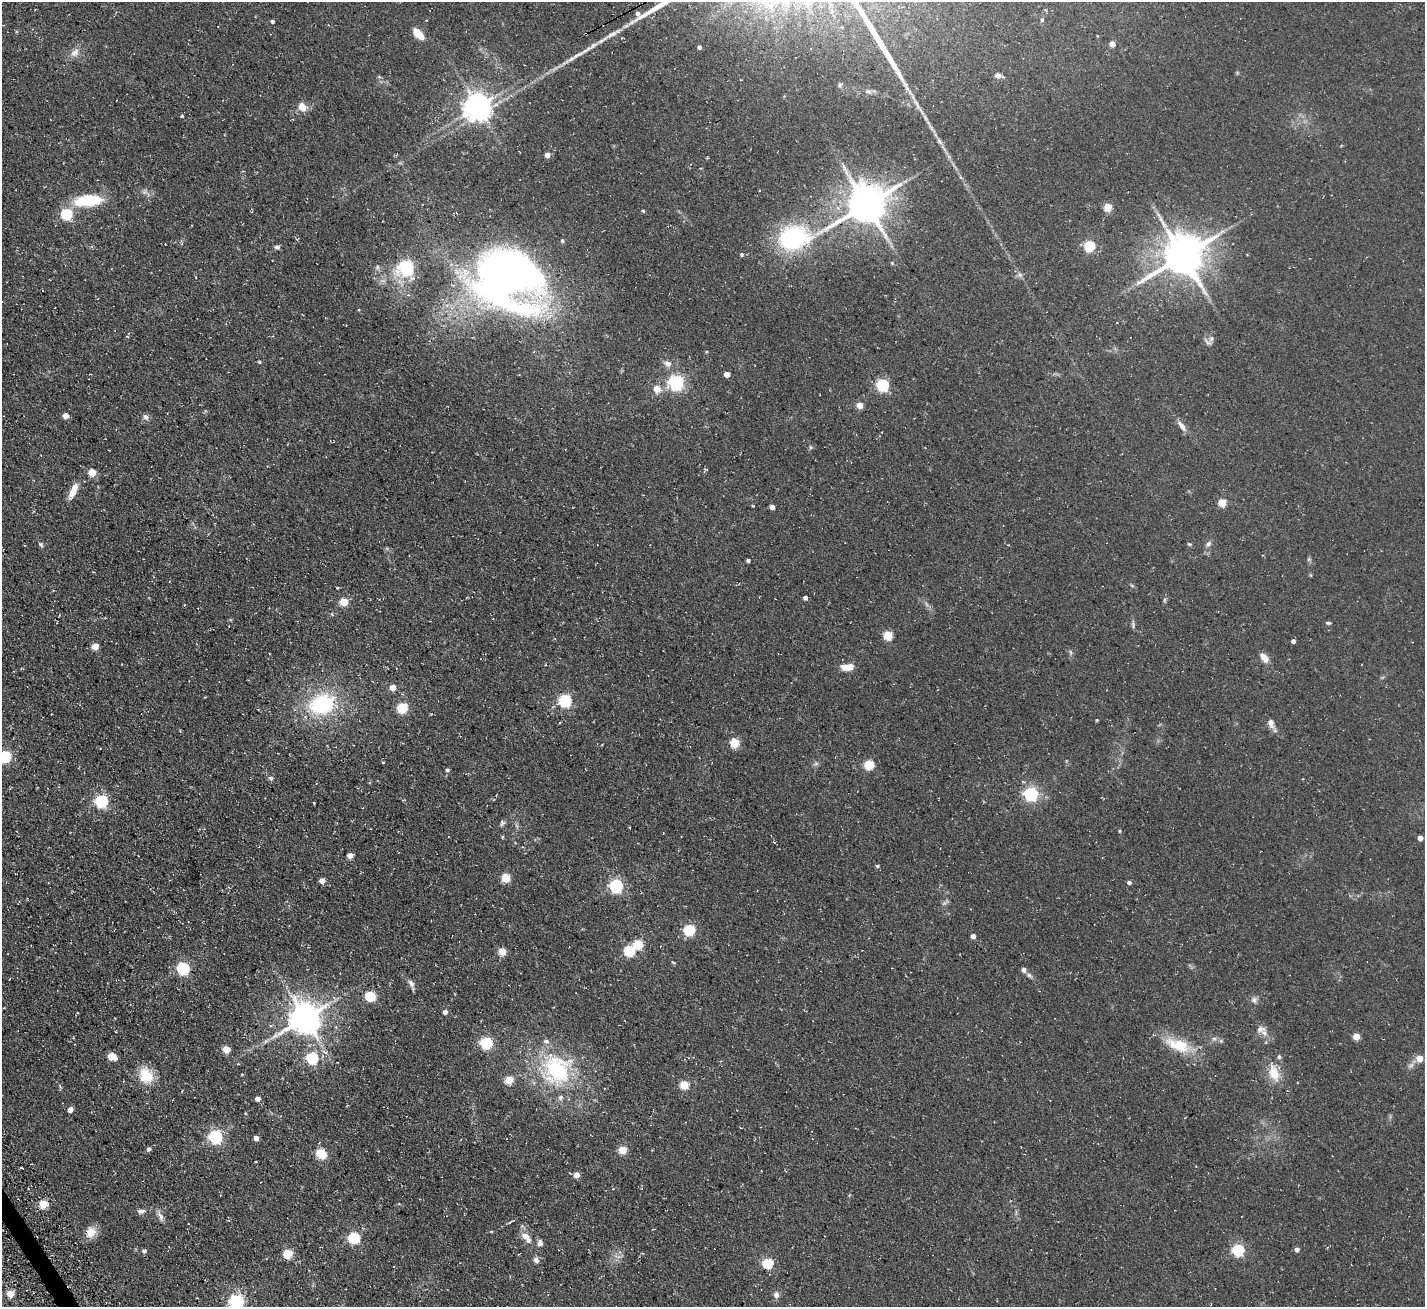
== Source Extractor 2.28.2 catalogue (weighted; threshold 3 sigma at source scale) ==
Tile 7 of 4 x 4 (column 3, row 2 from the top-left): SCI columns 3016-4438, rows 2943-4247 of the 6030 x 6023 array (HDU 1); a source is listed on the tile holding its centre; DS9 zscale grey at full resolution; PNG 1427 x 1309 px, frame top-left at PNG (2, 2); no overlay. Shown black and unused: <1% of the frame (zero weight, under 3 of 4 exposures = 11% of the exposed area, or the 3 px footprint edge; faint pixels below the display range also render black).
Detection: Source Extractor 2.28.2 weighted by HDU 2 'WHT'; one run over the whole footprint, this tile lists its part. Background 0.0594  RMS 0.009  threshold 0.0403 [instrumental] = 3 sigma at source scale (4.5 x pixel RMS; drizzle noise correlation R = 1.50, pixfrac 1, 0.05/0.05 arcsec/px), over >= 5 px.
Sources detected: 165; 1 too faint to see at this stretch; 1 inside a brighter object's white glare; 2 cosmic-ray / hot-pixel residue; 1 long thin detection or spike segment (spike, bleed or trail) — not listed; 6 inside a brighter listed object's ellipse — not listed separately; the other 154 listed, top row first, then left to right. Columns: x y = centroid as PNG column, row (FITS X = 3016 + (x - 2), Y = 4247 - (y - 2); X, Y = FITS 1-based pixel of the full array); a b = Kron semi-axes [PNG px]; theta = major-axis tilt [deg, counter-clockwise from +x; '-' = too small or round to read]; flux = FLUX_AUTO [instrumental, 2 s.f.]
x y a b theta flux
1042 20 6 4 -90 1.1
272 21 4 4 - 2
418 34 13 6 -44 15
612 34 21 7 27 6.6
1112 44 5 5 - 7
699 47 4 4 - 2.6
75 53 14 11 40 6.7
998 75 8 5 -16 5
840 85 6 5 - 1.7
868 91 10 6 -27 3
916 103 17 4 -56 5
302 107 13 10 -54 8
477 107 8 8 - 1100
182 116 4 3 - 1.5
931 128 13 4 -56 3.4
547 155 4 4 - 7.4
760 190 3 3 - 1.8
88 200 31 12 5 40
866 204 13 11 34 2600
1108 207 5 5 - 29
643 211 5 4 - 1.1
67 214 6 6 - 68
794 238 38 28 13 95
1089 246 5 5 - 65
277 247 7 5 13 2.3
742 254 5 4 - 1.7
1183 256 14 12 38 2600
892 263 5 5 - 1.1
377 267 6 4 89 1.5
406 267 7 7 - 220
1020 275 8 6 -54 2.5
516 278 65 53 42 510
1211 339 9 8 - 3.7
259 362 5 4 - 0.89
667 363 10 8 -36 4.7
90 374 3 2 - 0.6
727 374 5 4 - 7.5
676 382 6 6 - 240
883 385 6 5 - 120
657 389 5 5 - 14
860 405 5 4 - 15
65 416 5 4 - 8.9
146 417 8 7 - 3.2
1182 426 18 6 -54 5.7
810 447 6 3 -71 1.1
92 472 5 5 - 21
73 491 19 8 63 11
1222 503 5 5 - 27
752 506 4 3 - 0.82
772 507 4 4 - 5.5
41 544 7 5 -62 1.7
1189 544 5 3 - 0.95
1208 544 8 6 45 2.5
1309 559 6 5 - 1.4
748 560 4 3 - 1.8
1132 585 6 4 -3 1.1
805 598 4 4 - 3.2
1164 600 6 4 89 1.4
344 602 5 5 - 26
926 604 7 4 -70 1.7
1328 623 7 4 -6 1.3
1133 625 10 5 -77 2.1
888 635 5 5 - 36
1293 641 4 4 - 3
95 646 5 5 - 14
1070 652 9 4 -89 1.7
1264 658 12 7 -49 7.4
845 667 11 8 -10 7.8
22 669 5 3 - 0.67
392 687 5 4 - 12
565 700 6 6 - 130
322 704 24 18 19 83
402 707 5 5 - 64
1097 720 4 3 - 0.82
1271 723 12 8 -77 5.5
734 742 5 5 - 44
5 756 6 5 - 100
383 762 3 3 - 0.81
869 765 5 5 - 49
447 770 5 4 - 1.6
271 778 7 5 -16 2
1031 794 6 6 - 190
101 801 6 6 - 130
314 803 3 2 - 0.61
502 823 8 7 - 2.1
1420 838 4 4 - 5.6
350 855 5 4 - 6.6
877 866 5 4 - 1.3
506 878 5 5 - 35
322 881 5 5 - 5.7
1129 882 5 4 - 2.4
616 886 6 6 - 130
689 930 5 5 - 89
973 936 4 4 - 4.9
638 944 5 5 - 38
629 950 6 5 - 73
502 951 5 5 - 23
673 962 6 3 -20 0.82
183 968 6 6 - 130
1024 970 7 6 - 2.7
1029 975 10 5 -35 2.6
411 983 12 7 -61 3.8
370 996 5 5 - 63
1254 1000 9 8 - 3.5
445 1012 5 4 - 4.3
78 1013 3 2 - 0.63
305 1018 10 9 - 1700
1264 1033 10 8 -58 5
1356 1036 4 4 - 16
1214 1039 6 6 - 2.2
266 1041 6 4 70 1.4
486 1043 6 5 - 120
1178 1045 38 16 -20 29
226 1049 5 5 - 20
325 1052 8 3 -33 2.3
112 1056 6 5 - 25
1279 1057 6 5 - 2.1
312 1058 6 5 - 100
1419 1058 5 5 - 14
557 1070 43 38 -89 97
1274 1073 24 12 -71 17
242 1074 4 2 - 0.68
146 1075 19 15 -58 22
509 1080 5 5 - 27
684 1085 5 5 - 33
60 1086 7 4 -55 1.2
182 1091 4 2 - 0.61
258 1099 4 4 - 5.6
70 1109 5 4 - 6
215 1137 6 6 - 170
256 1138 4 4 - 5.9
149 1149 5 4 - 2.3
622 1150 5 5 - 25
321 1154 12 10 -42 15
21 1168 4 2 - 0.9
576 1175 4 4 - 11
43 1204 5 5 - 33
141 1211 10 6 4 3.6
160 1216 16 6 -64 4.4
491 1231 5 3 - 0.78
91 1232 14 12 76 11
525 1236 10 8 -54 7.4
354 1237 6 5 - 84
540 1243 9 7 85 3.5
1297 1249 4 4 - 4.3
1238 1250 5 5 - 110
144 1251 5 5 - 2.6
642 1253 4 3 - 0.66
288 1254 5 5 - 44
536 1260 8 7 - 3.3
767 1263 5 5 - 66
10 1293 5 4 - 21
776 1295 8 7 - 3.6
236 1301 6 6 - 250
Overlapping masked pixels (flux is a lower limit): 2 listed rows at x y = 612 34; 516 278
Isophote crosses this tile's border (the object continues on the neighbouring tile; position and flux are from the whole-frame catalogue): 2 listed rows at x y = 5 756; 236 1301